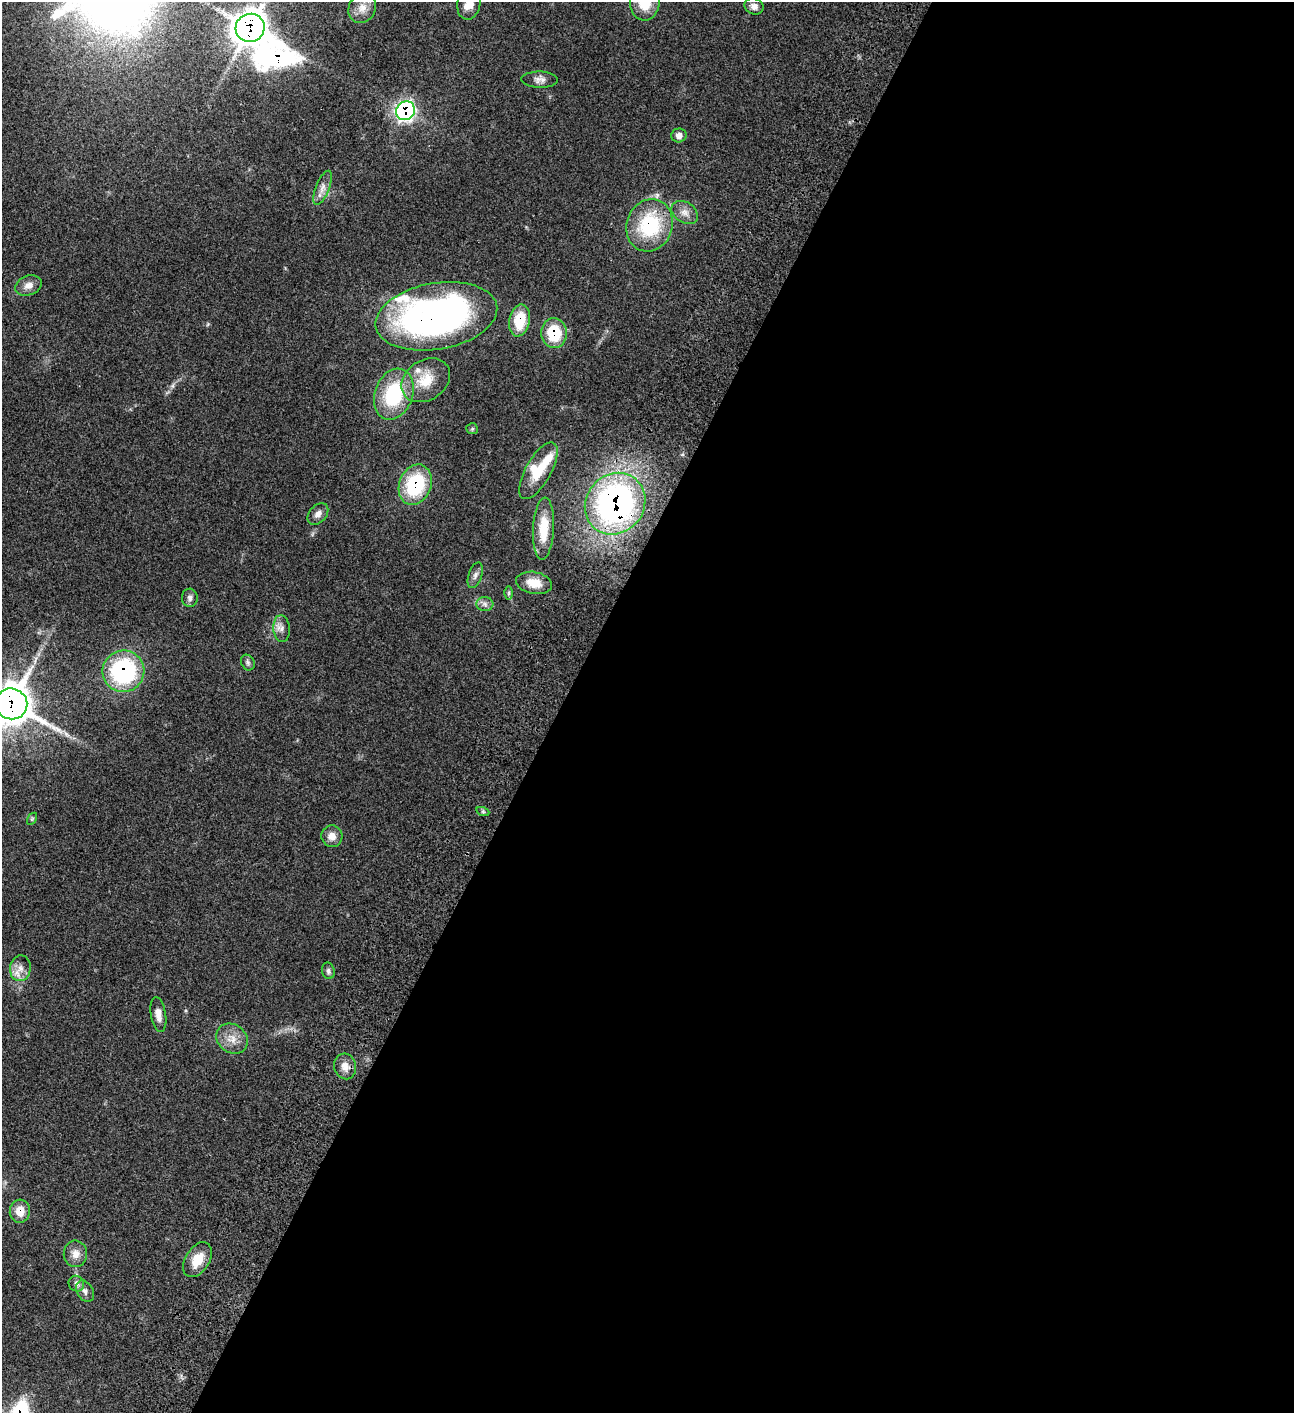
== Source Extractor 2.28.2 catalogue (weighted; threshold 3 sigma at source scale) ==
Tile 12 of 4 x 4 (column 4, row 3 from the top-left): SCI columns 4384-5675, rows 1612-3022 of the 6051 x 6049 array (HDU 1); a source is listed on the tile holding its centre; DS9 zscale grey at full resolution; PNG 1296 x 1415 px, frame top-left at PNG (2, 2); each listed source drawn as its Kron ellipse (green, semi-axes under 4 px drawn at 4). Shown black and unused: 57% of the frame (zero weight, under 3 of 4 exposures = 13% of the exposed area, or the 3 px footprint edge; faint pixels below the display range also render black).
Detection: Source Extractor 2.28.2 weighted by HDU 2 'WHT'; one run over the whole footprint, this tile lists its part. Background 0.0627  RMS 0.0058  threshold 0.0262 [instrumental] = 3 sigma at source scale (4.5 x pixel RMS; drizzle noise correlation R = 1.50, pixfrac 1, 0.05/0.05 arcsec/px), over >= 5 px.
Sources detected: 49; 2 inside a brighter object's white glare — neither listed nor drawn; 2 inside a brighter listed object's ellipse — not listed separately; the other 45 listed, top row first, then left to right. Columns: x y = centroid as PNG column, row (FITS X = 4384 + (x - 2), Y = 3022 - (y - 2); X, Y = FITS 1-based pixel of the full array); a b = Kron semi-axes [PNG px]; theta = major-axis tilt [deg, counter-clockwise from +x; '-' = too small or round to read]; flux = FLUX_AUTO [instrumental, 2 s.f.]
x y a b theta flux
645 3 18 15 86 15
469 4 16 11 79 7.5
754 6 9 8 - 3.2
362 8 15 13 61 6
250 28 14 14 - 780
540 80 18 8 -1 3.3
405 111 10 9 - 150
679 135 7 7 - 3.1
323 188 18 6 68 3.8
685 212 14 10 -34 4.3
650 225 26 23 71 41
28 285 14 9 21 4.2
436 316 61 33 10 260
520 320 16 10 78 18
554 333 15 13 -85 21
426 380 26 20 34 14
394 394 26 19 70 35
472 429 6 5 - 0.83
538 471 31 12 60 15
415 485 21 16 69 41
615 504 32 29 50 170
318 514 12 8 48 3.2
543 529 31 10 87 16
475 575 13 6 71 2.3
534 583 18 11 -11 8.5
509 593 6 4 89 0.9
190 598 9 8 - 2
485 604 8 7 - 2.1
282 628 13 8 -85 3.2
248 663 8 6 -60 1.4
123 671 21 20 - 68
11 704 16 15 - 1300
483 812 7 4 -19 0.96
32 819 7 4 56 0.83
332 836 11 10 - 4.6
20 968 13 10 81 4.8
328 971 8 6 -77 1.6
158 1014 18 7 -81 4.4
232 1039 17 14 -36 7.1
345 1066 13 11 -75 4.8
20 1211 11 10 - 7.2
75 1254 13 12 - 5.1
197 1260 19 12 59 11
76 1284 8 7 - 2.1
85 1291 11 8 -60 2.8
Overlapping masked pixels (flux is a lower limit): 11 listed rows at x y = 250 28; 405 111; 650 225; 436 316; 520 320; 554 333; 415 485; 615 504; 123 671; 11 704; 20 1211
Isophote crosses this tile's border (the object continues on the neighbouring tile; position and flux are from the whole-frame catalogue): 3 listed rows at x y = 645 3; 469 4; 11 704